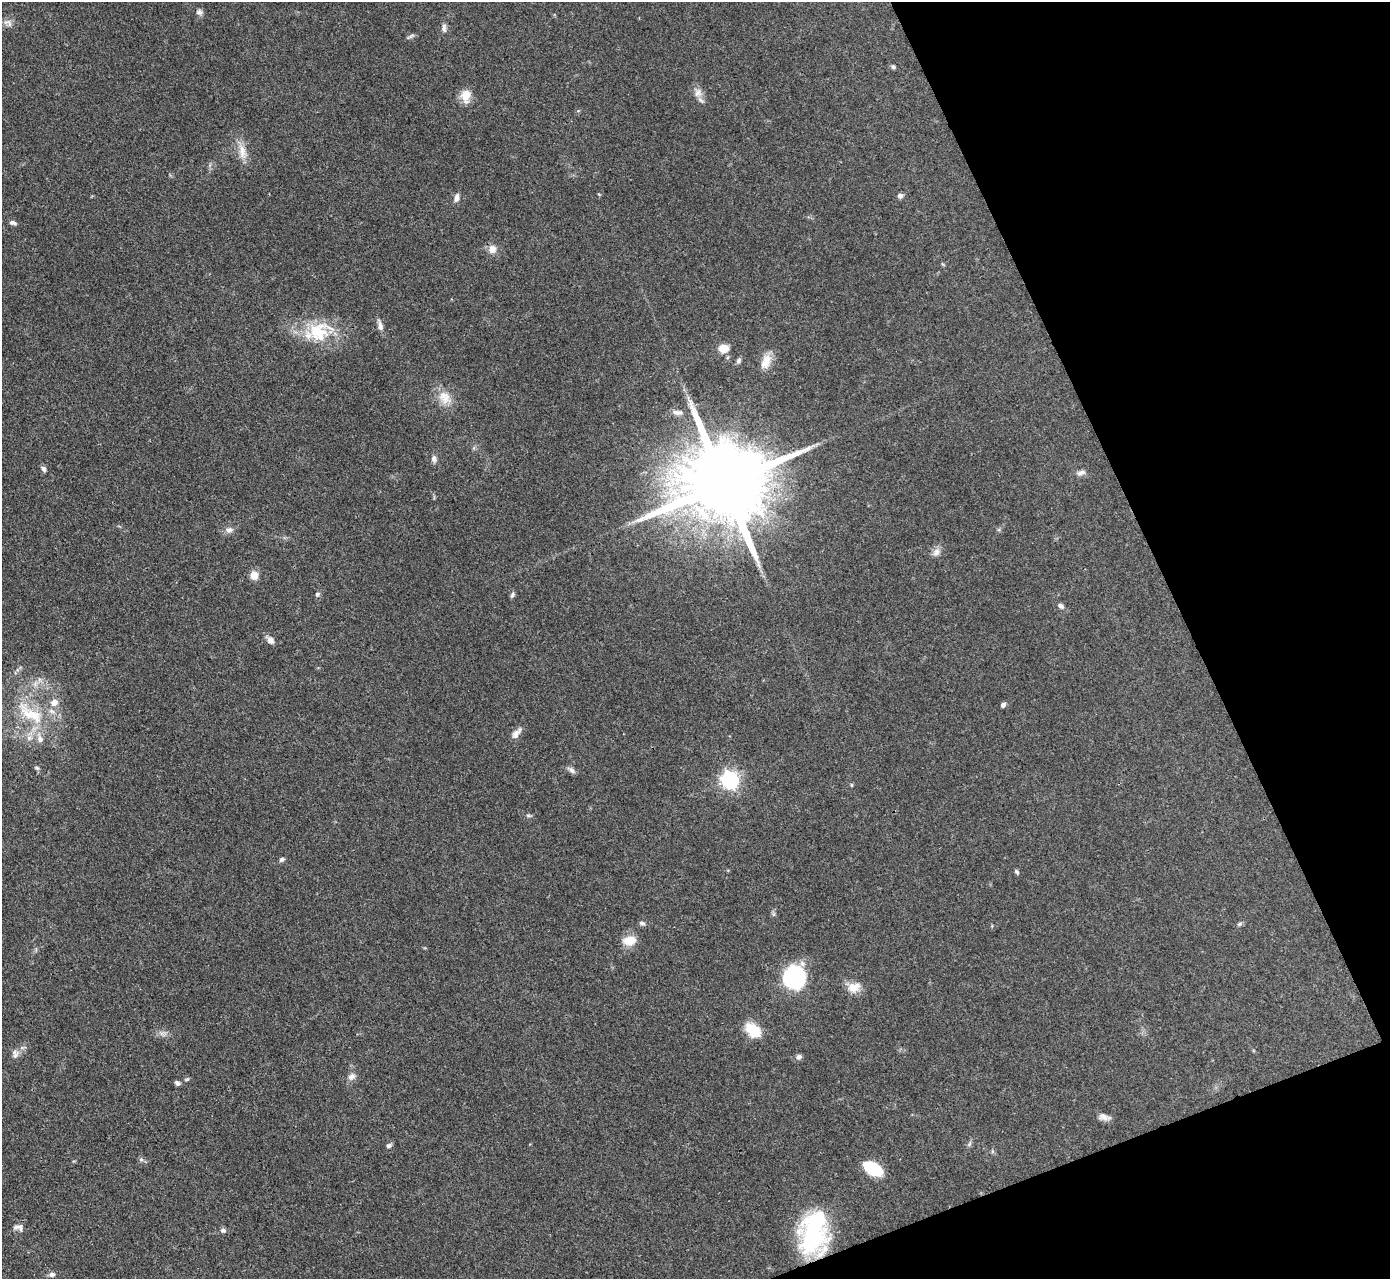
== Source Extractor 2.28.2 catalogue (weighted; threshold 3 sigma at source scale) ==
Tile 12 of 4 x 4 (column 4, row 3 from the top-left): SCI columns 4167-5554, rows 1430-2706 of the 5555 x 5545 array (HDU 1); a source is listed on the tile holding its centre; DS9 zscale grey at full resolution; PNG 1392 x 1281 px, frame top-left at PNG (2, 2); no overlay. Shown black and unused: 19% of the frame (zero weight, under 3 of 4 exposures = <1% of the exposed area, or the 3 px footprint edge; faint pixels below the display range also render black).
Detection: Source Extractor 2.28.2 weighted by HDU 2 'WHT'; one run over the whole footprint, this tile lists its part. Background 0.07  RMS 0.0052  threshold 0.0235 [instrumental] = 3 sigma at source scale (4.5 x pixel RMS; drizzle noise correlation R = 1.50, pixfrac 1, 0.05/0.05 arcsec/px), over >= 5 px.
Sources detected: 66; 3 inside a brighter listed object's ellipse — not listed separately; the other 63 listed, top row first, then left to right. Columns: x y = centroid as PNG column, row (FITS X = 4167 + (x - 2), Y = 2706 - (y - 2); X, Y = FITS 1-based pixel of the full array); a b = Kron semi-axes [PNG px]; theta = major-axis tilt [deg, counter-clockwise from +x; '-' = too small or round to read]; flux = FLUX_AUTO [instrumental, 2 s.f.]
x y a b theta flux
199 12 9 7 -23 1.7
9 24 12 5 -80 1.8
444 28 13 6 -89 1.9
410 36 13 4 29 1.1
893 67 6 5 - 0.92
698 93 12 10 70 3.3
466 96 16 12 -87 6.7
242 152 24 10 -77 6.8
900 196 7 6 - 1.8
456 198 10 5 75 2.5
12 222 8 5 -9 1.6
492 249 10 10 - 3.9
380 325 16 6 -75 2.6
318 332 29 28 - 25
723 348 12 9 4 5.5
738 361 8 6 60 1.2
766 362 20 11 68 6.4
445 397 21 15 -47 8
677 412 17 7 -4 3.1
434 459 8 6 -76 2
43 469 7 5 -54 1.7
1081 472 12 6 15 2.2
724 483 26 20 24 9600
229 530 11 8 16 2.5
936 552 12 8 60 2.9
254 575 5 5 - 16
317 594 6 6 - 1.1
512 595 8 5 64 1.1
1061 606 8 5 -36 1.6
270 640 11 8 -44 2.7
54 702 12 9 15 4.2
1003 705 5 5 - 1.7
30 714 48 17 -34 25
516 733 16 7 53 3.3
29 738 9 7 74 2.6
40 739 13 8 -79 3.9
37 768 6 4 -43 0.86
572 770 12 6 -35 1.8
730 780 7 7 - 200
851 785 5 4 - 0.56
528 815 7 5 -17 0.94
282 859 6 5 - 1.2
1017 872 7 4 -57 1
642 923 8 5 -27 1.3
1239 924 7 5 28 1
629 940 16 11 8 7.5
794 978 22 21 - 56
854 987 16 12 18 6.8
753 1030 16 11 -37 15
15 1054 12 8 -80 2.5
799 1057 7 6 - 1.5
352 1076 10 8 32 2.6
187 1079 6 4 44 0.73
177 1083 7 5 -34 1.5
1104 1117 16 8 -15 3
969 1144 7 4 71 0.95
389 1146 7 5 31 1.3
141 1159 6 5 - 1.1
873 1169 15 9 -30 31
16 1227 14 6 20 2.4
223 1230 6 5 - 1.5
812 1232 49 29 80 58
52 1274 7 6 - 1.8
Overlapping masked pixels (flux is a lower limit): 1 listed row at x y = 812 1232